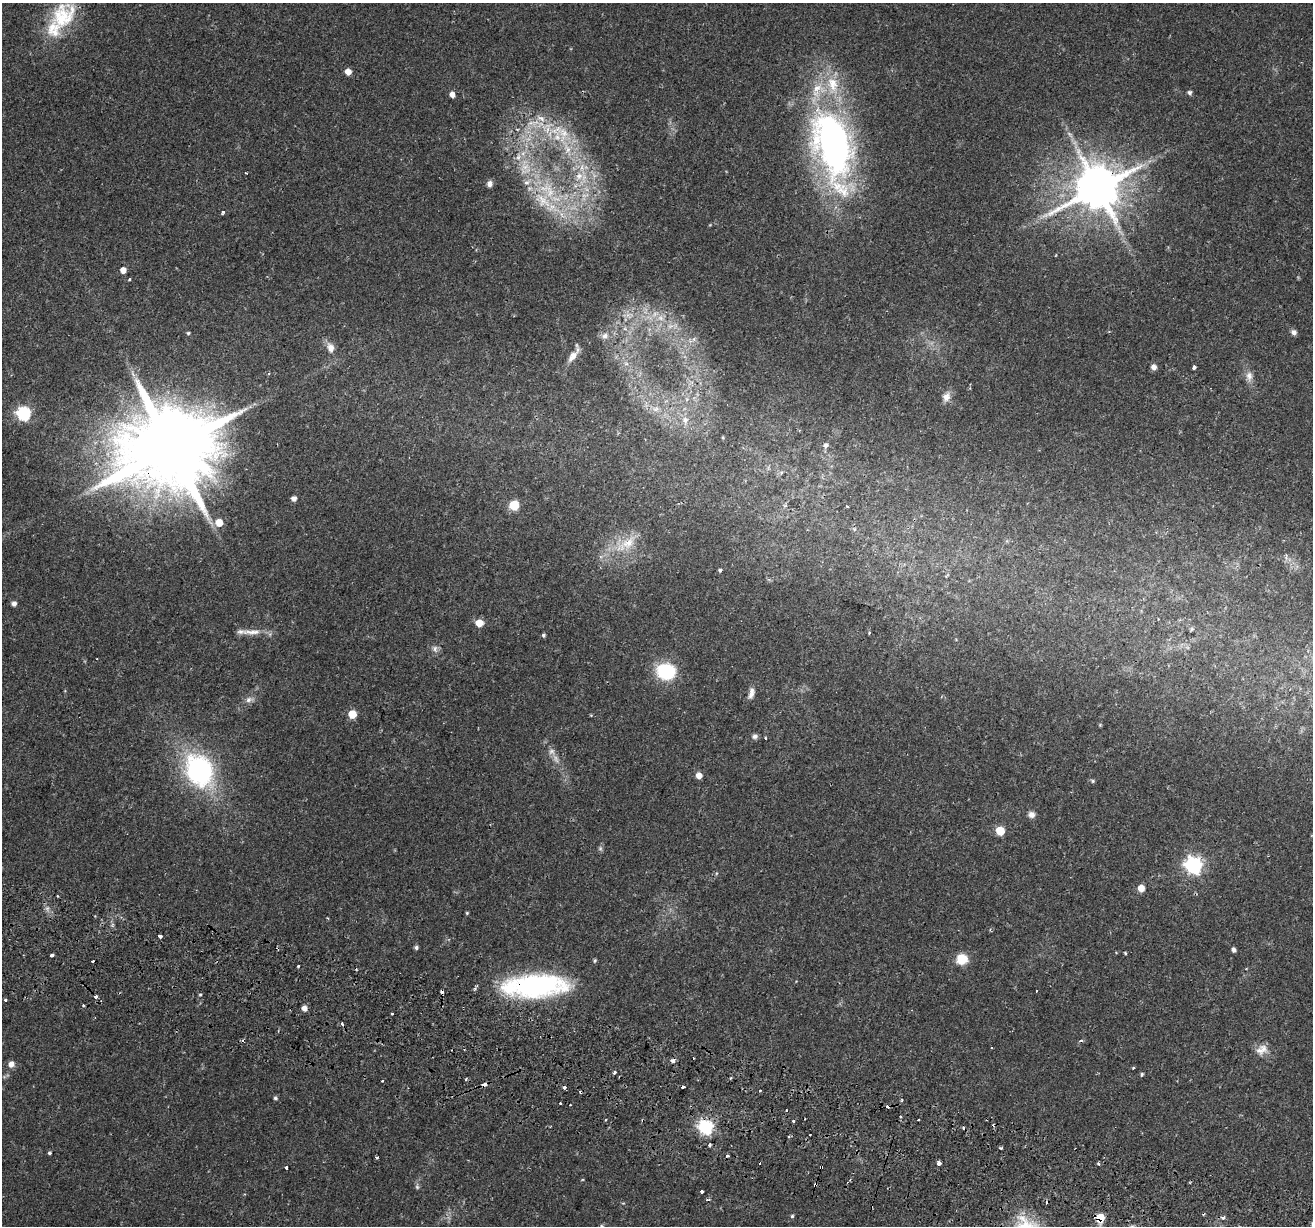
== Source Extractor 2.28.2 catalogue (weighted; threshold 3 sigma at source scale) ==
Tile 6 of 4 x 4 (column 2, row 2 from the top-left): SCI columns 1388-2698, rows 2801-4024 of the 5386 x 5541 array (HDU 1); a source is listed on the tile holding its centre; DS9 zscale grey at full resolution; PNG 1315 x 1228 px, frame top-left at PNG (2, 3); no overlay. Shown black and unused: <1% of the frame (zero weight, under 2 of 3 exposures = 5% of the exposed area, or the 3 px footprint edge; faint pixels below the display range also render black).
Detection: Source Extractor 2.28.2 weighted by HDU 2 'WHT'; one run over the whole footprint, this tile lists its part. Background 0.0387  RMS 0.0035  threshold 0.0159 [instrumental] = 3 sigma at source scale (4.5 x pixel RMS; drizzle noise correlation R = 1.50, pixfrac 1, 0.0396/0.0396 arcsec/px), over >= 5 px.
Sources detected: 139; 2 too faint to see at this stretch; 19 cosmic-ray / hot-pixel residue — not listed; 11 inside a brighter listed object's ellipse — not listed separately; the other 107 listed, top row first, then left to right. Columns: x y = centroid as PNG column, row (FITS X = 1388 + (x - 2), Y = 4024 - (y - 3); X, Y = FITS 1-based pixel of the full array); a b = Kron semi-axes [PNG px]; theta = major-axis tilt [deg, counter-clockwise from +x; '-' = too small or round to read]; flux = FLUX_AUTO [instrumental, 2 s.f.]
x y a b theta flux
63 16 40 30 52 21
348 72 5 5 - 3.1
1189 92 5 5 - 0.87
452 94 5 5 - 2
531 123 16 9 -15 4.4
563 133 22 17 -74 10
833 145 89 41 -76 140
525 168 27 17 -82 12
246 173 3 2 - 0.7
579 176 12 10 53 4.5
489 184 7 6 - 1.7
1097 188 13 12 - 1700
548 190 30 20 -49 19
223 212 3 3 - 1.5
123 270 5 4 - 3.2
130 279 3 3 - 0.53
660 318 10 9 - 2.9
1294 332 6 6 - 1.4
188 333 4 4 - 0.45
605 336 10 8 18 1.9
330 348 11 8 -72 2.8
572 356 24 8 64 3.4
1154 367 5 5 - 1.9
1194 367 4 3 - 1.3
1249 376 13 9 -83 2.3
946 397 12 9 66 2.6
656 409 7 5 44 1
24 413 6 6 - 64
685 420 9 8 - 1.8
723 437 4 3 - 0.32
826 445 6 5 - 1.1
171 448 25 21 51 6700
294 498 5 5 - 1.6
514 505 6 6 - 18
847 506 5 2 - 0.27
219 522 6 6 - 6.1
627 544 32 14 31 9.7
720 570 4 4 - 0.59
14 603 5 5 - 1.5
479 623 6 5 - 6.1
1192 629 6 4 70 0.48
252 632 31 7 1 4
869 633 3 3 - 0.82
543 635 4 4 - 0.62
435 649 10 6 -84 1.3
666 672 20 17 -11 18
751 695 13 7 54 1.5
248 700 9 7 45 1.6
352 714 6 5 - 7.8
755 736 7 6 - 1
765 738 3 2 - 0.51
551 751 9 9 - 1.6
199 770 28 22 -66 63
699 775 5 5 - 2.8
1093 781 6 4 -38 0.49
1031 814 8 7 - 1.6
1000 831 5 5 - 13
600 849 6 6 - 0.66
1194 865 7 7 - 120
1141 888 5 5 - 4.2
467 913 4 4 - 0.41
160 936 3 3 - 8.9
416 947 5 5 - 0.76
1234 950 4 4 - 1.2
1125 953 3 3 - 0.39
52 956 3 3 - 21
962 959 13 12 - 5.5
595 961 4 4 - 0.54
298 966 3 3 - 0.79
536 985 61 24 3 60
442 991 3 3 - 2.1
1037 991 3 2 - 0.4
200 995 4 3 - 0.32
96 997 4 3 - 3.6
5 1000 3 3 - 3.5
83 1005 4 2 - 0.37
304 1008 5 5 - 2.1
392 1013 3 3 - 0.78
342 1024 4 3 - 0.57
1262 1049 16 12 25 3.3
11 1064 7 6 - 2.2
1133 1068 3 3 - 0.36
614 1072 3 3 - 3.4
1142 1074 5 4 - 0.51
466 1079 4 3 - 0.37
484 1084 5 3 - 3.9
565 1088 3 3 - 1.7
275 1098 5 4 - 0.59
902 1100 3 3 - 0.47
560 1103 3 3 - 1.4
786 1110 3 2 - 0.57
901 1116 3 3 - 0.71
793 1121 3 3 - 1.6
706 1127 6 6 - 74
1001 1148 3 3 - 0.9
49 1153 4 4 - 0.55
377 1157 3 3 - 1.1
939 1163 4 4 - 2.8
821 1167 4 3 - 1.2
286 1168 4 3 - 0.88
815 1185 4 3 - 1.9
417 1187 7 5 -69 0.67
702 1191 3 3 - 1.6
792 1216 5 4 - 0.49
1223 1217 4 3 - 2
1100 1218 9 8 - 5.4
602 1226 5 4 - 0.47
Overlapping masked pixels (flux is a lower limit): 8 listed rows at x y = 1097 188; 171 448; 536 985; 442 991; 484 1084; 821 1167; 815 1185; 1100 1218
Isophote crosses this tile's border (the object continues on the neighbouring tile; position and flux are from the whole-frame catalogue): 1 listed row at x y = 602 1226